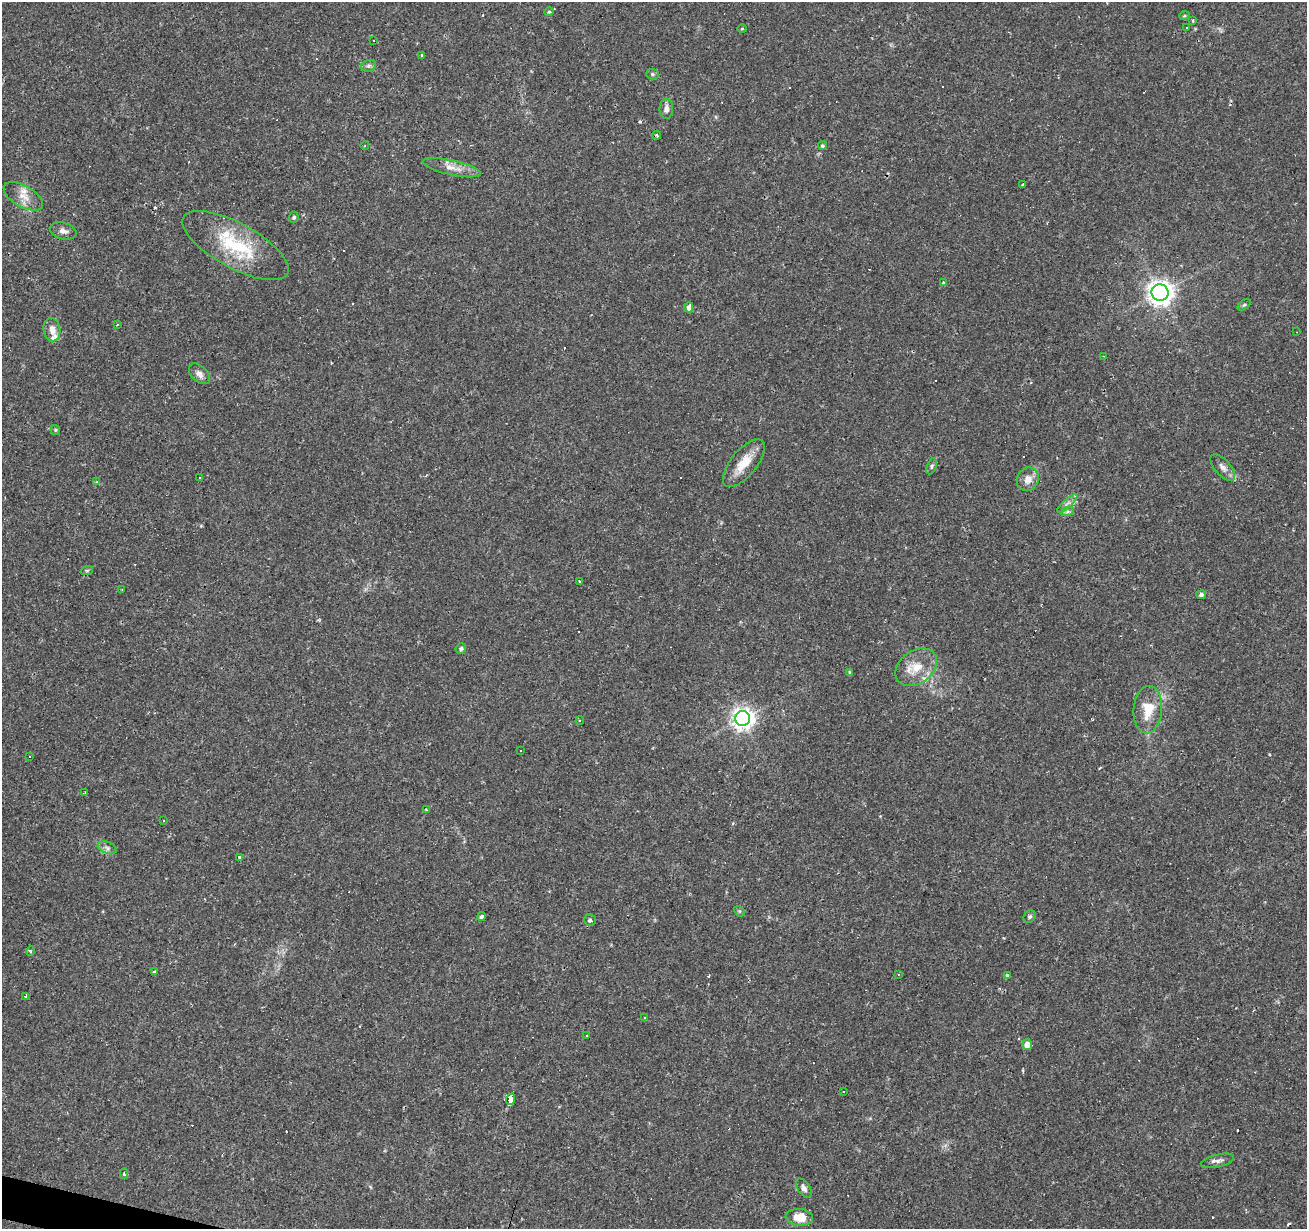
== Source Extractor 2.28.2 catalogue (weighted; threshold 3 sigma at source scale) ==
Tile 7 of 4 x 4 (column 3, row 2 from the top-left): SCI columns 2612-3916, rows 2669-3895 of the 5226 x 5399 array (HDU 1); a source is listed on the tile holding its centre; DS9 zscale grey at full resolution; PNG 1309 x 1231 px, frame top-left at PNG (2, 2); each listed source drawn as its Kron ellipse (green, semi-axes under 4 px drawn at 4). Shown black and unused: <1% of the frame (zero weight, under 2 of 3 exposures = <1% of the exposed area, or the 3 px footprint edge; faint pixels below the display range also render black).
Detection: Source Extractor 2.28.2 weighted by HDU 2 'WHT'; one run over the whole footprint, this tile lists its part. Background 0.0437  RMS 0.004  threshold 0.0178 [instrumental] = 3 sigma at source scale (4.5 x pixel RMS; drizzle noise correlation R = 1.50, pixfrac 1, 0.0396/0.0396 arcsec/px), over >= 5 px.
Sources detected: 117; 41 cosmic-ray / hot-pixel residue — neither listed nor drawn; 4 inside a brighter listed object's ellipse — not listed separately; the other 72 listed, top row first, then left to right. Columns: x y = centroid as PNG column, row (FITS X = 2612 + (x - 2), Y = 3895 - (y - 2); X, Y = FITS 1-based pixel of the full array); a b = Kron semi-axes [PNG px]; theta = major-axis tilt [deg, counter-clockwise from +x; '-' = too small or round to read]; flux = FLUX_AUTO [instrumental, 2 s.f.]
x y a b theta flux
549 12 5 4 - 0.51
1184 16 5 3 - 0.41
1193 21 3 2 - 0.45
1187 27 4 3 - 1.6
742 29 5 3 - 0.31
373 41 3 2 - 0.67
422 55 3 3 - 0.61
369 66 7 5 20 0.96
652 74 6 5 - 0.66
666 109 10 6 -90 2
657 135 4 3 - 0.57
365 145 4 3 - 0.39
822 146 4 4 - 0.68
452 168 30 7 -12 4.4
1023 184 4 3 - 0.63
23 196 22 10 -30 4.8
294 217 5 4 - 0.72
63 231 13 8 -16 2
236 246 59 22 -29 26
944 283 4 3 - 6.7
1160 292 8 8 - 350
1244 305 7 4 36 0.57
689 307 5 4 - 4.3
117 324 3 2 - 0.61
52 330 12 8 -80 3.1
1297 332 2 2 - 0.21
1103 356 3 2 - 0.36
199 374 12 7 -44 2.3
55 430 5 4 - 0.47
744 463 29 13 51 7.9
932 466 8 4 68 0.85
1223 467 16 7 -49 2.2
200 477 3 3 - 1
1028 479 12 10 62 3.4
97 482 4 3 - 0.63
1067 504 13 3 41 1.2
1067 512 7 4 19 0.82
87 570 6 4 18 0.6
579 581 3 2 - 0.45
122 590 2 2 - 0.23
1201 595 5 4 - 1.3
461 649 5 5 - 0.79
916 667 23 16 36 8.2
849 672 4 3 - 0.67
1148 710 24 14 85 9.6
743 718 7 7 - 270
580 721 4 3 - 0.51
520 751 3 2 - 0.67
29 757 3 3 - 0.88
85 793 3 3 - 0.38
426 809 3 3 - 0.98
164 820 2 2 - 0.31
107 848 10 5 -22 1.3
239 857 4 3 - 0.95
739 911 6 4 -44 0.54
481 917 4 4 - 1.1
1030 917 7 5 45 0.82
590 920 6 6 - 1.1
30 951 5 3 - 0.41
154 972 3 3 - 0.96
898 974 3 3 - 0.45
1007 976 4 3 - 2.4
26 996 4 3 - 1.7
645 1018 3 3 - 2.8
587 1036 3 3 - 0.57
1027 1044 5 5 - 3.4
843 1091 3 3 - 0.92
510 1099 6 4 70 670
1218 1161 17 6 14 1.9
124 1174 5 3 - 0.71
804 1188 10 6 -56 1.7
799 1217 14 8 -5 7.6
Unlisted compact peaks at least as high as the median listed source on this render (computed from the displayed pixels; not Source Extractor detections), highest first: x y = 640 122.